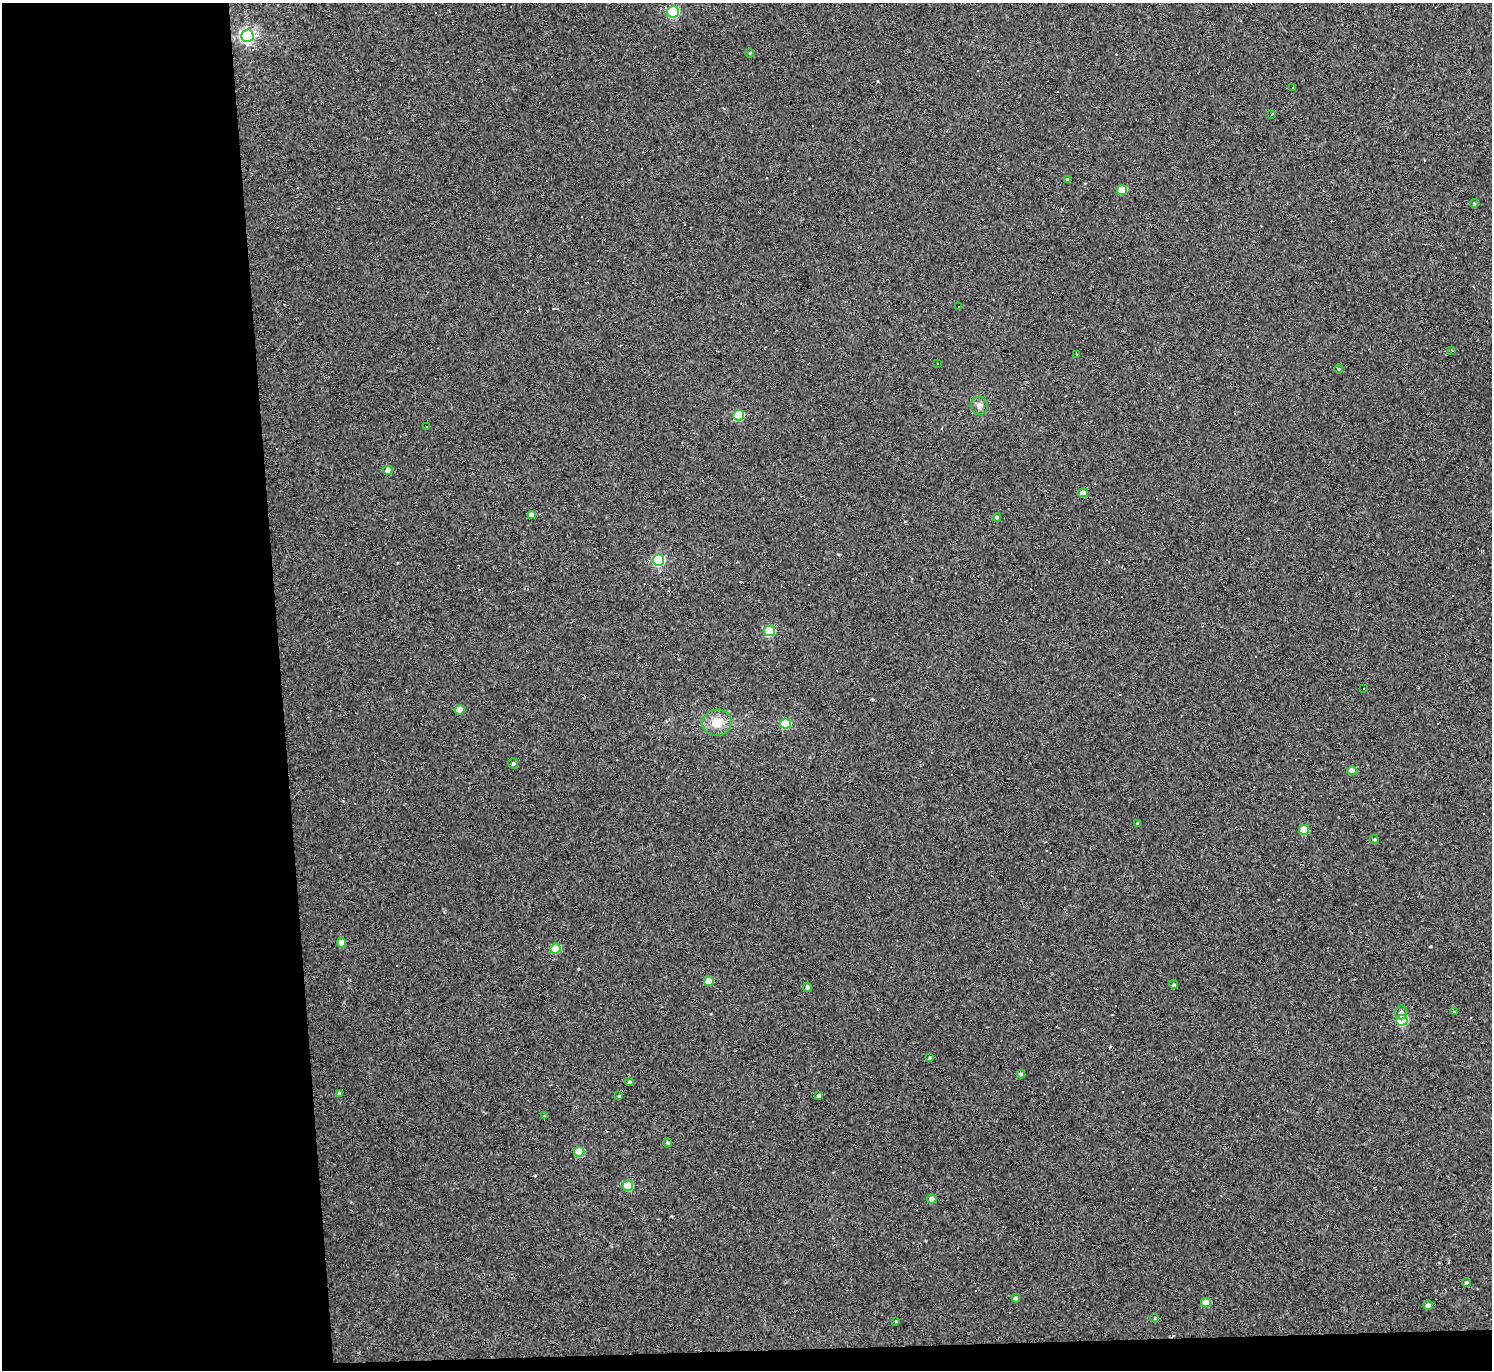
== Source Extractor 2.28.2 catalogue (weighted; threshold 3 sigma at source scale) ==
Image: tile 7 of 3 x 3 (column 1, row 3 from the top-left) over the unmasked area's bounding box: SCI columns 1-1490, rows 125-1492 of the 4470 x 4444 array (HDU 1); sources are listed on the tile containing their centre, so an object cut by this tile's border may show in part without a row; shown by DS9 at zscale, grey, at full resolution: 1 PNG px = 1 image px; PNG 1494 x 1372 px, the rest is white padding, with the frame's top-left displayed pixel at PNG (2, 3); every listed detection drawn as its Kron ellipse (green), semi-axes under 4 PNG px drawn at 4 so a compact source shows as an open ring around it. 20% of this frame is shown black and not used: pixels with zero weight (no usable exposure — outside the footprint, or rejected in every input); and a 3 px margin inside the footprint's outer edge (the drizzle kernel's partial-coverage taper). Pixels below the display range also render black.
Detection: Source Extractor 2.28.2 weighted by HDU 2 'WHT'; one run over the whole footprint, this tile lists its part. Background 0.18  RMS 0.0093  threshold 0.0417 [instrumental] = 3 sigma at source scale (4.5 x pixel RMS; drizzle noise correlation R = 1.50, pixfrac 1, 0.05/0.05 arcsec/px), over >= 5 px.
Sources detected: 78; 22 cosmic-ray / hot-pixel residue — neither listed nor drawn; the other 56 listed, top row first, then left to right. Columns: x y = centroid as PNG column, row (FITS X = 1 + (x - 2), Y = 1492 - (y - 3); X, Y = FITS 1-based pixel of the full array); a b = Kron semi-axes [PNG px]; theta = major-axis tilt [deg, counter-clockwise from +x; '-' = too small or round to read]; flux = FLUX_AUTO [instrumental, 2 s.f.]
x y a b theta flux
673 12 6 5 - 110
247 36 6 6 - 250
750 53 5 3 - 0.88
1292 88 3 3 - 1.9
1272 114 3 2 - 1.5
1067 180 4 3 - 1.8
1122 190 5 5 - 24
1474 204 4 3 - 1.4
958 307 3 3 - 1.3
1452 351 4 3 - 0.83
1077 355 3 2 - 1.6
938 364 3 3 - 8.1
1338 369 5 3 - 0.83
979 406 9 8 - 3.8
739 415 5 5 - 51
426 426 3 3 - 3.5
388 470 4 4 - 6.6
1083 493 5 4 - 9
532 515 4 4 - 7.4
997 517 4 4 - 2
658 560 6 5 - 100
769 631 5 5 - 59
1364 688 3 3 - 1.9
460 710 5 4 - 15
717 723 15 13 14 13
786 724 5 5 - 36
513 763 5 5 - 1.6
1352 771 4 4 - 13
1138 823 3 3 - 1.3
1304 830 5 5 - 23
1374 839 4 4 - 1.3
341 943 4 4 - 9.9
555 949 5 5 - 25
709 981 5 4 - 13
1174 985 4 4 - 1.6
807 987 4 4 - 3
1401 1012 7 6 - 2.8
1454 1012 4 2 - 0.73
1402 1020 6 5 - 70
929 1058 4 3 - 0.86
1021 1074 4 4 - 2.2
630 1082 4 3 - 1.7
339 1093 4 4 - 2
619 1096 3 3 - 1.1
819 1096 4 4 - 3.2
545 1116 3 3 - 0.95
668 1143 4 4 - 1.9
579 1152 5 5 - 30
628 1186 5 5 - 36
932 1199 5 4 - 8.6
1466 1282 4 4 - 1.5
1016 1298 4 4 - 3
1206 1303 5 4 - 14
1428 1305 4 4 - 2.7
1155 1318 4 3 - 0.68
896 1321 3 3 - 0.81